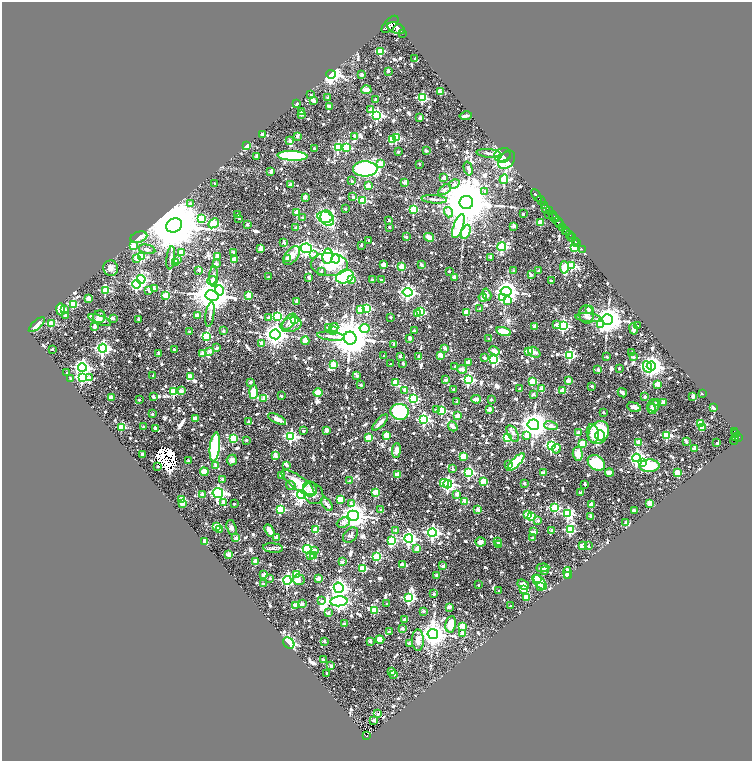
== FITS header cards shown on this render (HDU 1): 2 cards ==
NAXIS1  =                 1500
NAXIS2  =                 1517

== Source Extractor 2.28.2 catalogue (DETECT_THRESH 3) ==
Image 1500 x 1517 px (HDU 1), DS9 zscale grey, zoomed out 1/2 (1 PNG px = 2 x 2 image px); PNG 754 x 763 px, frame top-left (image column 1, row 1517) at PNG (2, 2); each listed source drawn as its Kron ellipse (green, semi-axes under 4 px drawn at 4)
Background 0.702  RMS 0.029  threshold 0.0873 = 3 sigma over >= 5 px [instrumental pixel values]
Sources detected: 1438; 147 cannot appear on this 1/2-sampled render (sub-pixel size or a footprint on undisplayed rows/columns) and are neither listed nor drawn; of the other 1291, the 500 brightest by FLUX_AUTO listed and drawn (791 fainter detections omitted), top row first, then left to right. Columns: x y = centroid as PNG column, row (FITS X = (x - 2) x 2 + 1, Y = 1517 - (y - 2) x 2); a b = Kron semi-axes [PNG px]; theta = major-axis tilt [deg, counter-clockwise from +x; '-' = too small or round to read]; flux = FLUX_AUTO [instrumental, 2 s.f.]
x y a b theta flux
390 24 10 5 45 3400
396 28 9 5 -21 3400
403 33 2 1 - 70
381 51 3 3 - 280
415 59 2 2 - 22
388 71 2 2 - 44
331 74 4 4 - 3800
362 75 2 2 - 60
366 90 5 3 - 46
440 92 3 2 - 140
311 95 2 2 - 19
328 98 2 2 - 20
422 98 3 3 - 560
313 100 4 3 - 23
376 100 2 2 - 37
297 103 2 2 - 36
329 106 3 2 - 28
371 110 3 2 - 94
301 111 3 2 - 21
301 115 2 2 - 48
377 115 4 4 - 820
466 116 6 2 9 22
420 118 2 2 - 54
262 134 2 2 - 30
297 136 2 2 - 38
355 136 2 2 - 84
396 138 3 3 - 350
392 140 3 2 - 93
290 141 2 2 - 59
246 146 3 3 - 48
338 147 4 3 - 550
346 147 4 3 - 360
314 148 2 2 - 22
426 151 2 2 - 40
398 152 2 2 - 24
489 153 12 3 -5 19
502 155 8 6 23 180
292 156 15 5 -2 630
256 157 2 2 - 31
505 157 7 3 38 140
507 160 10 7 53 180
381 164 3 2 - 110
420 164 2 2 - 19
365 169 12 7 0 1000
468 169 7 3 -75 45
271 172 2 2 - 33
444 177 3 3 - 29
504 179 5 4 - 400
352 181 2 2 - 20
404 182 2 2 - 41
215 184 2 2 - 25
454 184 5 4 - 18
291 185 2 2 - 39
368 186 3 3 - 130
444 190 7 4 33 21
485 192 3 3 - 23
537 196 7 3 -54 1200
305 197 2 2 - 60
353 197 2 2 - 31
434 199 12 3 -4 22
363 200 3 3 - 280
541 200 5 2 - 960
466 202 7 6 - 50000
191 204 3 3 - 43
544 205 4 3 - 220
546 208 4 2 - 270
345 209 2 2 - 23
414 210 3 3 - 360
549 210 3 2 - 250
448 212 5 4 - 22
297 213 3 2 - 120
238 214 2 2 - 26
523 214 2 2 - 21
552 214 2 1 - 77
549 215 2 1 - 80
325 217 8 5 -12 490
554 217 5 3 - 740
202 218 3 3 - 130
239 218 2 2 - 21
303 218 2 2 - 50
327 218 8 6 -62 440
389 220 2 2 - 32
541 222 2 2 - 150
558 222 5 3 - 1100
213 223 6 4 41 360
560 224 2 1 - 440
174 225 8 6 31 60000
247 225 2 2 - 31
458 226 12 5 70 410
514 226 3 2 - 47
389 227 2 2 - 18
563 227 4 3 - 430
296 228 2 2 - 56
565 230 3 2 - 480
567 231 2 2 - 320
466 232 7 4 69 340
569 234 2 1 - 98
139 237 9 5 19 50
406 237 2 2 - 25
429 237 5 4 - 57
572 237 4 2 - 49
369 240 2 2 - 30
575 241 2 1 - 39
284 242 2 2 - 47
577 243 2 1 - 28
361 245 2 2 - 22
133 246 3 3 - 210
502 246 4 4 - 710
261 248 3 2 - 120
306 248 6 5 - 1700
574 248 3 3 - 360
147 249 8 4 -11 20
582 249 4 1 - 22
233 252 3 2 - 24
182 253 3 3 - 130
314 254 4 3 - 21
292 255 11 6 50 57
217 256 2 2 - 60
328 256 7 5 81 680
141 257 3 3 - 310
491 257 2 2 - 38
137 258 3 3 - 140
171 258 11 3 83 18
287 258 2 2 - 50
178 259 2 2 - 24
335 259 4 4 - 3200
234 260 3 3 - 110
176 262 2 2 - 49
216 264 2 2 - 43
329 264 18 11 -3 280
384 265 2 2 - 72
421 265 4 2 - 31
572 266 3 3 - 390
402 267 3 3 - 170
564 267 6 3 -87 210
111 268 8 7 - 29
199 270 3 2 - 54
321 271 2 2 - 20
449 271 2 2 - 19
514 271 2 2 - 32
539 271 2 2 - 44
531 275 2 2 - 29
214 276 10 4 88 20
268 277 2 2 - 26
345 277 9 6 18 1000
454 277 3 3 - 27
309 278 2 2 - 58
141 279 4 4 - 1200
212 280 5 3 - 29
351 280 2 2 - 47
372 280 2 2 - 25
381 280 2 2 - 36
551 281 2 2 - 30
136 284 4 4 - 900
154 288 2 2 - 36
105 290 3 3 - 350
149 290 4 3 - 22
219 290 5 4 - 380
506 291 5 4 - 4900
408 292 5 4 - 1800
212 295 6 5 - 15000
249 295 3 3 - 170
487 295 6 4 -73 21
166 296 3 3 - 190
483 297 4 4 - 29
502 298 4 3 - 120
88 299 3 2 - 98
508 301 4 3 - 95
296 302 4 2 - 23
73 304 3 3 - 320
367 308 3 3 - 400
480 309 2 2 - 36
589 309 4 2 - 110
61 310 6 4 -80 94
65 310 2 2 - 34
360 310 3 3 - 79
421 311 3 3 - 210
466 312 3 2 - 180
210 314 13 3 82 20
418 314 3 3 - 210
586 314 9 7 -85 29
197 315 2 2 - 58
66 316 3 2 - 39
278 316 4 3 - 420
99 317 6 6 - 21
390 317 2 2 - 25
113 318 2 2 - 41
268 318 3 2 - 23
588 318 13 4 -5 19
607 319 5 5 - 8600
100 320 12 4 -21 32
138 320 2 2 - 39
295 320 3 3 - 310
289 322 9 5 54 44
51 324 3 2 - 170
556 324 3 3 - 19
601 324 4 3 - 240
37 325 10 4 42 66
291 325 10 7 17 42
95 326 2 2 - 85
534 326 2 2 - 62
563 326 4 4 - 980
637 326 2 2 - 20
334 327 4 4 - 25
328 328 2 2 - 51
365 328 5 4 - 250
633 329 5 4 - 25
223 331 2 2 - 26
333 331 3 3 - 28
414 331 2 2 - 52
190 332 2 2 - 35
504 332 7 3 -16 140
275 334 5 5 - 5200
206 336 3 3 - 410
331 336 14 4 -6 36
350 338 6 6 - 21000
410 338 3 3 - 25
489 339 2 2 - 27
305 341 4 4 - 66
261 343 2 2 - 37
394 344 2 2 - 22
103 348 4 4 - 1600
217 348 3 2 - 22
445 348 4 3 - 23
52 349 2 2 - 21
174 350 2 2 - 18
210 351 2 2 - 62
494 351 5 3 - 45
528 351 2 2 - 110
534 352 6 5 - 29
203 353 4 2 - 59
632 353 2 2 - 24
159 354 2 2 - 50
440 355 2 2 - 110
570 355 4 3 - 680
384 356 2 2 - 18
400 356 2 2 - 35
419 357 2 2 - 65
607 357 2 2 - 24
633 357 2 2 - 35
484 358 3 2 - 31
494 360 3 3 - 670
469 362 2 2 - 73
403 363 2 2 - 28
391 364 2 2 - 26
333 365 3 2 - 150
651 366 4 4 - 4000
82 367 4 4 - 1900
455 367 3 2 - 26
647 367 6 4 -64 560
619 368 2 2 - 22
462 369 5 3 - 46
598 369 2 2 - 47
67 373 2 2 - 21
153 376 2 2 - 31
357 376 2 2 - 38
82 377 4 3 - 850
190 377 4 3 - 51
89 378 4 3 - 45
70 379 2 2 - 22
468 379 4 3 - 830
445 380 2 2 - 38
532 381 3 3 - 190
568 381 2 2 - 97
250 382 2 2 - 40
396 382 3 3 - 220
361 385 2 2 - 28
657 385 2 2 - 120
592 386 2 2 - 36
520 389 2 2 - 38
542 389 2 2 - 130
405 390 2 2 - 73
454 390 3 2 - 19
182 391 2 2 - 75
562 391 3 2 - 140
174 392 3 3 - 200
254 392 7 4 87 160
318 393 5 4 - 92
622 393 5 2 - 22
702 393 2 2 - 24
533 394 2 2 - 43
281 396 2 2 - 32
693 396 3 3 - 21
111 397 2 2 - 110
153 397 2 2 - 23
645 397 2 2 - 41
264 398 4 3 - 69
413 398 4 3 - 620
476 399 4 3 - 33
139 400 2 2 - 23
491 400 2 2 - 22
457 402 2 2 - 40
663 402 3 3 - 33
656 403 3 3 - 18
653 406 6 6 - 30
634 407 7 4 -15 26
714 407 3 2 - 42
652 409 5 4 - 24
436 410 2 2 - 30
442 410 3 3 - 340
490 410 2 2 - 94
400 412 9 8 - 630
603 412 2 2 - 27
152 414 2 2 - 18
457 416 2 2 - 110
195 418 3 2 - 110
277 419 10 4 -27 35
424 420 4 4 - 810
248 421 2 2 - 22
380 422 10 3 47 40
700 424 3 3 - 230
533 425 6 5 - 8500
453 426 5 3 - 43
551 426 7 3 -12 23
121 427 3 3 - 280
144 427 2 2 - 44
702 427 3 2 - 88
155 429 3 2 - 23
326 430 2 2 - 74
303 431 2 2 - 25
734 431 3 2 - 180
578 432 3 2 - 57
593 433 9 6 -83 91
599 433 12 9 59 480
513 434 9 5 -61 22
736 434 3 2 - 190
386 435 3 3 - 170
526 435 3 3 - 58
667 435 3 3 - 390
291 436 4 4 - 970
600 436 5 5 - 100
368 437 3 3 - 210
738 437 4 2 - 380
233 438 3 3 - 210
507 438 4 3 - 370
736 438 3 1 - 200
734 439 6 4 74 380
246 440 2 2 - 23
639 442 3 2 - 120
686 442 2 2 - 18
717 443 2 2 - 26
583 444 3 3 - 180
551 446 4 4 - 770
215 447 14 5 84 610
556 449 5 3 - 23
695 449 3 2 - 130
396 450 7 4 85 50
142 454 2 2 - 52
578 454 7 5 -87 61
275 456 2 2 - 85
463 456 3 2 - 170
636 458 4 4 - 1600
232 460 5 5 - 29
189 461 2 2 - 38
516 462 11 4 46 390
596 463 9 7 -33 260
642 463 3 3 - 110
216 465 2 2 - 67
287 465 2 2 - 30
509 465 2 2 - 41
158 466 2 2 - 21
649 466 10 6 2 280
453 469 2 2 - 33
204 472 4 3 - 69
469 472 4 3 - 720
677 472 2 2 - 150
543 473 2 2 - 92
609 473 4 3 - 45
397 474 2 2 - 110
281 475 2 2 - 53
223 479 2 2 - 40
350 481 2 2 - 48
483 481 3 3 - 180
298 482 20 6 -35 160
444 483 4 4 - 150
524 483 2 2 - 33
448 484 4 4 - 1400
585 484 2 2 - 25
291 485 5 3 - 27
310 489 8 6 -67 49
375 492 3 3 - 170
581 492 4 2 - 18
218 493 5 5 - 1600
313 493 11 9 -53 94
301 494 4 4 - 1900
457 494 2 2 - 62
202 495 2 2 - 69
182 499 3 2 - 150
340 499 4 3 - 130
465 501 3 3 - 170
223 502 2 2 - 34
182 503 2 2 - 72
351 503 3 3 - 20
650 503 2 2 - 100
234 504 2 2 - 22
327 504 8 3 -53 29
592 505 2 2 - 120
555 507 4 3 - 390
280 509 3 3 - 370
478 509 2 2 - 84
381 510 2 2 - 48
634 510 2 2 - 37
568 514 4 4 - 670
528 515 3 3 - 190
353 516 5 5 - 6600
591 516 2 2 - 39
531 517 3 3 - 240
538 520 3 3 - 21
343 522 7 5 24 18
626 523 2 2 - 49
217 527 3 3 - 190
232 528 8 5 -72 19
220 529 3 2 - 59
269 530 7 3 -59 56
316 530 3 3 - 240
396 530 2 2 - 48
570 530 3 3 - 440
552 531 2 2 - 63
534 532 3 2 - 79
432 533 4 4 - 1400
350 535 9 6 46 19
236 538 2 2 - 88
277 538 2 2 - 76
409 538 4 4 - 1500
533 538 2 2 - 41
392 540 4 3 - 400
205 542 2 2 - 170
481 542 5 4 - 28
497 542 2 2 - 27
498 545 2 2 - 64
582 546 3 2 - 62
588 546 2 2 - 20
273 548 10 4 -5 18
307 549 4 4 - 740
417 549 4 4 - 39
314 550 3 3 - 32
229 554 3 2 - 72
313 555 3 2 - 130
310 556 2 2 - 36
376 557 3 3 - 390
256 562 2 2 - 130
342 562 2 2 - 59
402 564 2 2 - 38
443 566 2 2 - 53
363 568 3 3 - 350
543 568 6 3 4 44
545 571 2 2 - 24
567 573 6 2 -82 51
297 574 3 3 - 290
263 575 3 2 - 63
437 575 2 2 - 45
567 575 4 2 - 49
270 578 2 2 - 22
319 579 2 2 - 67
537 579 4 3 - 65
287 580 4 4 - 1200
299 580 6 5 - 48
540 582 9 4 -44 270
263 584 2 2 - 44
478 585 2 2 - 21
523 585 6 4 -34 35
540 586 3 3 - 30
339 588 5 5 - 2800
524 589 3 3 - 140
498 591 2 2 - 23
434 594 2 2 - 35
526 597 3 2 - 140
409 598 4 4 - 840
321 601 3 3 - 18
339 601 8 5 5 2700
302 604 3 2 - 41
387 604 2 2 - 23
296 605 2 2 - 110
510 606 2 2 - 24
449 607 2 2 - 92
374 610 3 3 - 240
423 611 2 2 - 50
328 613 3 2 - 27
404 619 3 2 - 34
344 624 2 2 - 57
451 624 8 5 80 99
462 626 3 3 - 180
402 628 2 2 - 38
389 632 2 2 - 26
462 633 2 2 - 57
433 634 5 5 - 6400
380 640 4 4 - 52
418 640 11 6 -89 44
324 641 2 2 - 40
370 641 2 2 - 50
289 643 6 5 - 480
409 643 2 2 - 30
323 660 2 2 - 60
331 666 2 2 - 49
391 671 3 2 - 76
327 673 2 2 - 22
394 674 2 2 - 32
378 714 2 2 - 33
374 720 2 2 - 76
366 736 3 2 - 120
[791 fainter detections neither listed nor drawn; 147 sub-pixel or undisplayed-footprint detections neither listed nor drawn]